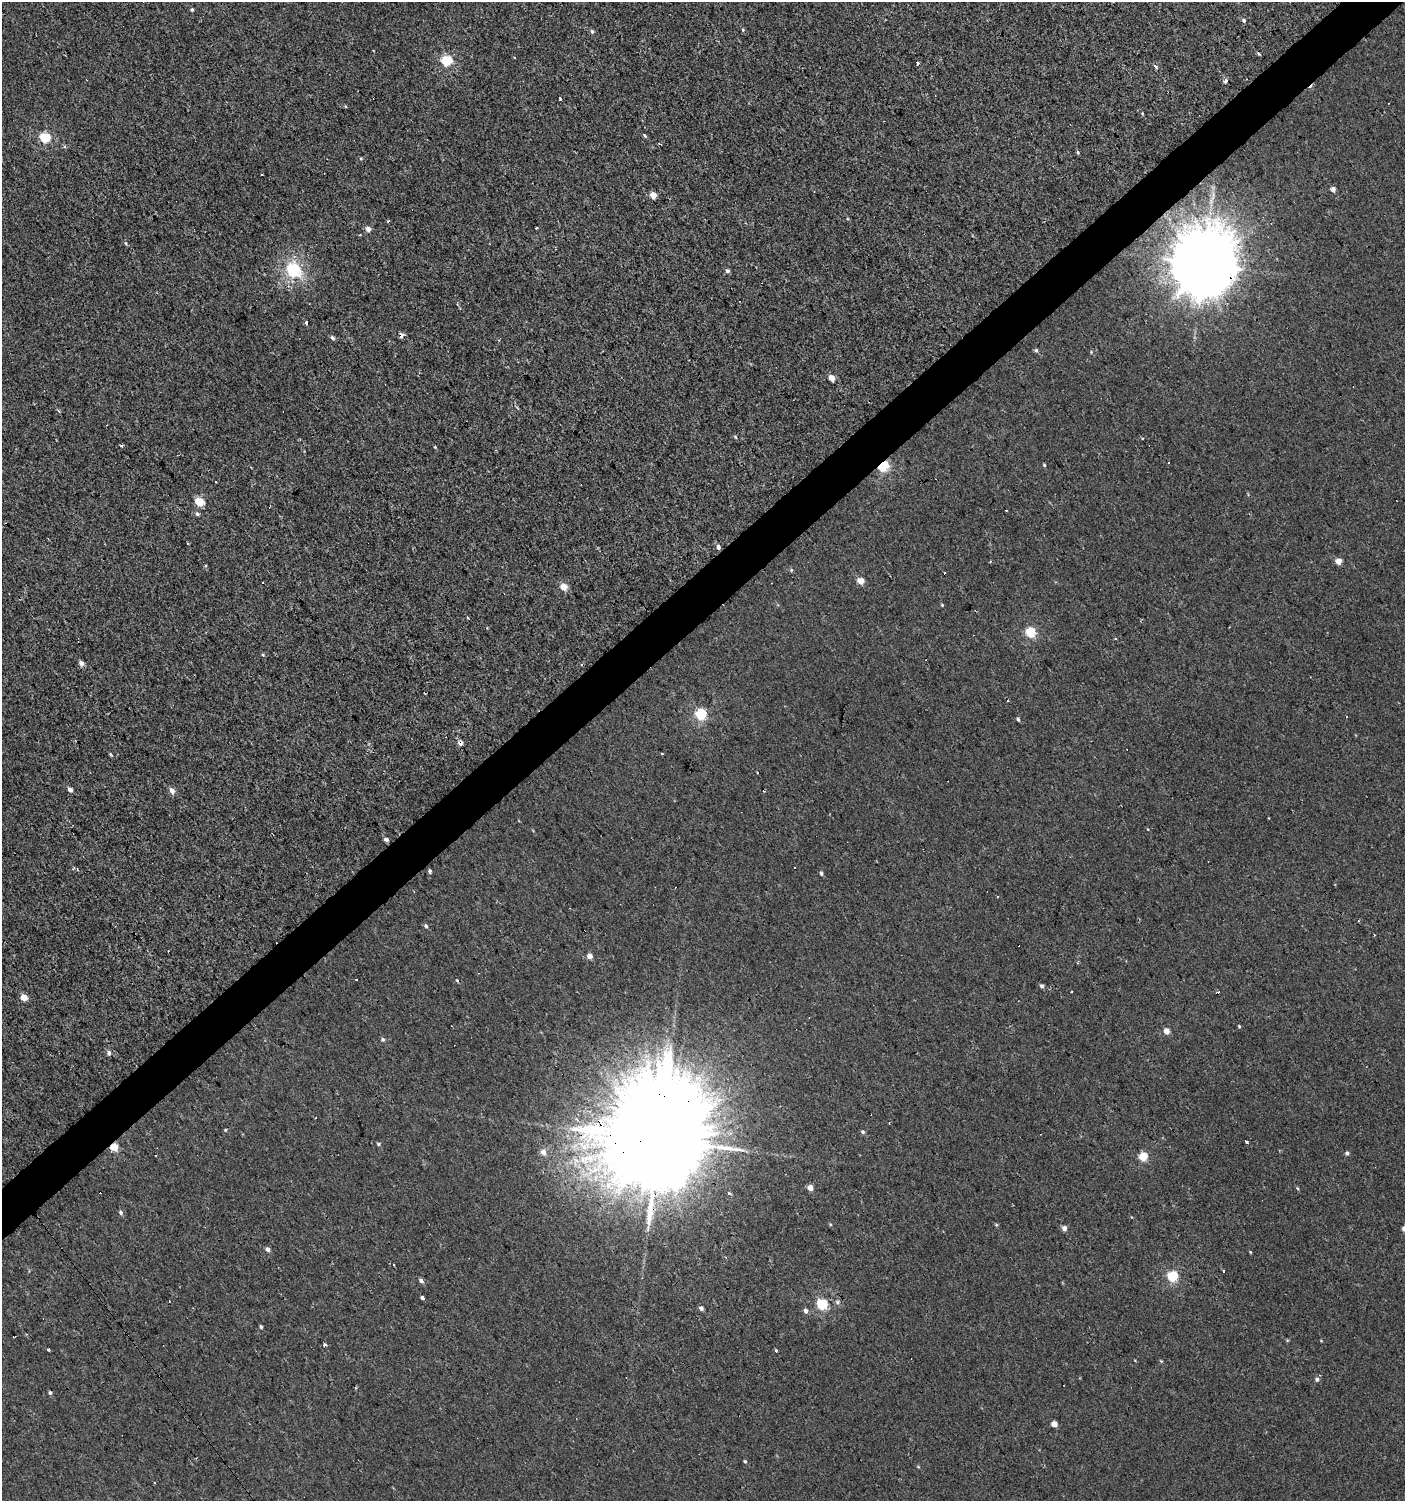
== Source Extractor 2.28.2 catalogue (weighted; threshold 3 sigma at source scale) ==
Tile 10 of 4 x 4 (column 2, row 3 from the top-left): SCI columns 1604-3006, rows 1499-2997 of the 5950 x 5995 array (HDU 1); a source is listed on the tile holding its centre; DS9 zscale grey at full resolution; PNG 1407 x 1503 px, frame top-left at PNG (2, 2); no overlay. Shown black and unused: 4% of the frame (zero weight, under 2 of 3 exposures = <1% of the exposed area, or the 3 px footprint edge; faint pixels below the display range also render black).
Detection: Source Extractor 2.28.2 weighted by HDU 2 'WHT'; one run over the whole footprint, this tile lists its part. Background 0.0013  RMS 0.0039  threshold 0.0174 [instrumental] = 3 sigma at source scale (4.5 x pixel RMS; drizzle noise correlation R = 1.50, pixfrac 1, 0.0396/0.0396 arcsec/px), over >= 5 px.
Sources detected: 123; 18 cosmic-ray / hot-pixel residue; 1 long thin detection or spike segment (spike, bleed or trail) — not listed; the other 104 listed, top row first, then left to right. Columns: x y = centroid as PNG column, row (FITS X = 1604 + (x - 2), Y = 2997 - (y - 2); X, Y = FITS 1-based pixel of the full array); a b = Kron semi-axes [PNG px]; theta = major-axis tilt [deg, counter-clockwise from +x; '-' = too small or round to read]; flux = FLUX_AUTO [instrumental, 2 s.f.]
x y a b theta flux
192 9 4 4 - 0.53
1243 20 5 5 - 0.87
743 30 4 3 - 0.4
592 31 5 5 - 0.68
1259 54 6 3 -32 0.46
514 58 3 2 - 0.61
446 60 5 5 - 30
918 64 4 3 - 0.63
1156 67 6 4 -47 0.85
1226 81 4 4 - 1.3
560 99 4 3 - 5.2
345 106 4 3 - 0.34
645 136 6 4 -61 0.55
45 137 5 5 - 26
659 144 5 2 - 0.41
1078 152 5 4 - 0.51
1333 189 4 4 - 2
653 195 4 4 - 4.4
537 228 3 3 - 1.3
368 229 4 4 - 2.7
126 243 6 4 -88 0.44
1204 265 21 19 89 3900
293 270 6 6 - 68
727 271 5 5 - 0.85
306 323 4 3 - 0.98
402 335 5 4 - 1.9
332 337 4 4 - 1.1
1036 350 5 4 - 0.7
831 378 4 4 - 5
735 437 5 4 - 0.41
435 447 4 3 - 0.36
1044 465 4 3 - 0.46
883 466 5 4 - 34
199 501 5 5 - 13
197 514 6 5 - 0.8
188 543 3 2 - 0.63
718 547 5 4 - 1.4
1339 561 4 4 - 4.5
791 570 5 5 - 0.48
861 581 5 4 - 5.6
563 586 5 4 - 6.1
942 605 4 4 - 0.38
1031 632 5 5 - 25
263 655 5 3 - 0.37
81 663 5 4 - 2
1008 700 2 2 - 0.59
700 714 6 5 - 28
1018 719 5 4 - 0.58
460 743 6 6 - 1.3
110 754 5 3 - 0.42
661 754 3 3 - 2.1
70 790 5 4 - 1.6
171 790 6 5 - 2.1
386 839 5 4 - 1
74 868 5 3 - 0.46
77 869 3 2 - 0.34
430 871 3 3 - 2.4
821 873 5 4 - 0.74
998 897 3 2 - 0.4
1359 921 3 2 - 0.47
426 926 5 4 - 0.78
590 956 4 4 - 2.8
356 979 3 3 - 0.68
457 980 4 3 - 0.51
1042 986 5 4 - 0.87
1072 992 3 3 - 0.49
24 997 5 5 - 4.8
1239 1026 4 3 - 0.36
1166 1031 4 4 - 3.6
383 1039 5 5 - 0.7
109 1053 6 5 - 1.1
863 1132 5 4 - 0.73
660 1140 42 25 -56 21000
1247 1142 3 3 - 1.3
379 1144 5 4 - 0.57
114 1147 5 5 - 7.8
543 1152 5 5 - 2.5
1347 1153 5 4 - 0.75
1143 1156 5 5 - 13
810 1188 4 4 - 3.7
729 1193 3 3 - 2
121 1212 5 5 - 0.94
996 1225 4 4 - 0.4
1064 1228 5 5 - 1.8
268 1249 5 4 - 1.2
1250 1252 4 3 - 0.32
394 1265 3 2 - 0.44
1223 1271 3 3 - 4
1172 1276 5 5 - 26
421 1281 5 4 - 1.1
423 1298 4 3 - 2.5
837 1302 6 5 - 0.86
822 1304 5 5 - 28
701 1308 4 4 - 1.4
806 1311 5 4 - 1.3
261 1327 4 3 - 0.55
325 1345 3 3 - 2.2
49 1349 3 3 - 1.9
776 1350 4 3 - 0.41
1161 1361 4 4 - 0.36
1317 1379 6 5 - 0.98
50 1393 5 4 - 0.6
1054 1424 4 4 - 3.4
745 1461 4 3 - 0.43
Overlapping masked pixels (flux is a lower limit): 6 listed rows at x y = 1204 265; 402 335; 883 466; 460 743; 660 1140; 114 1147